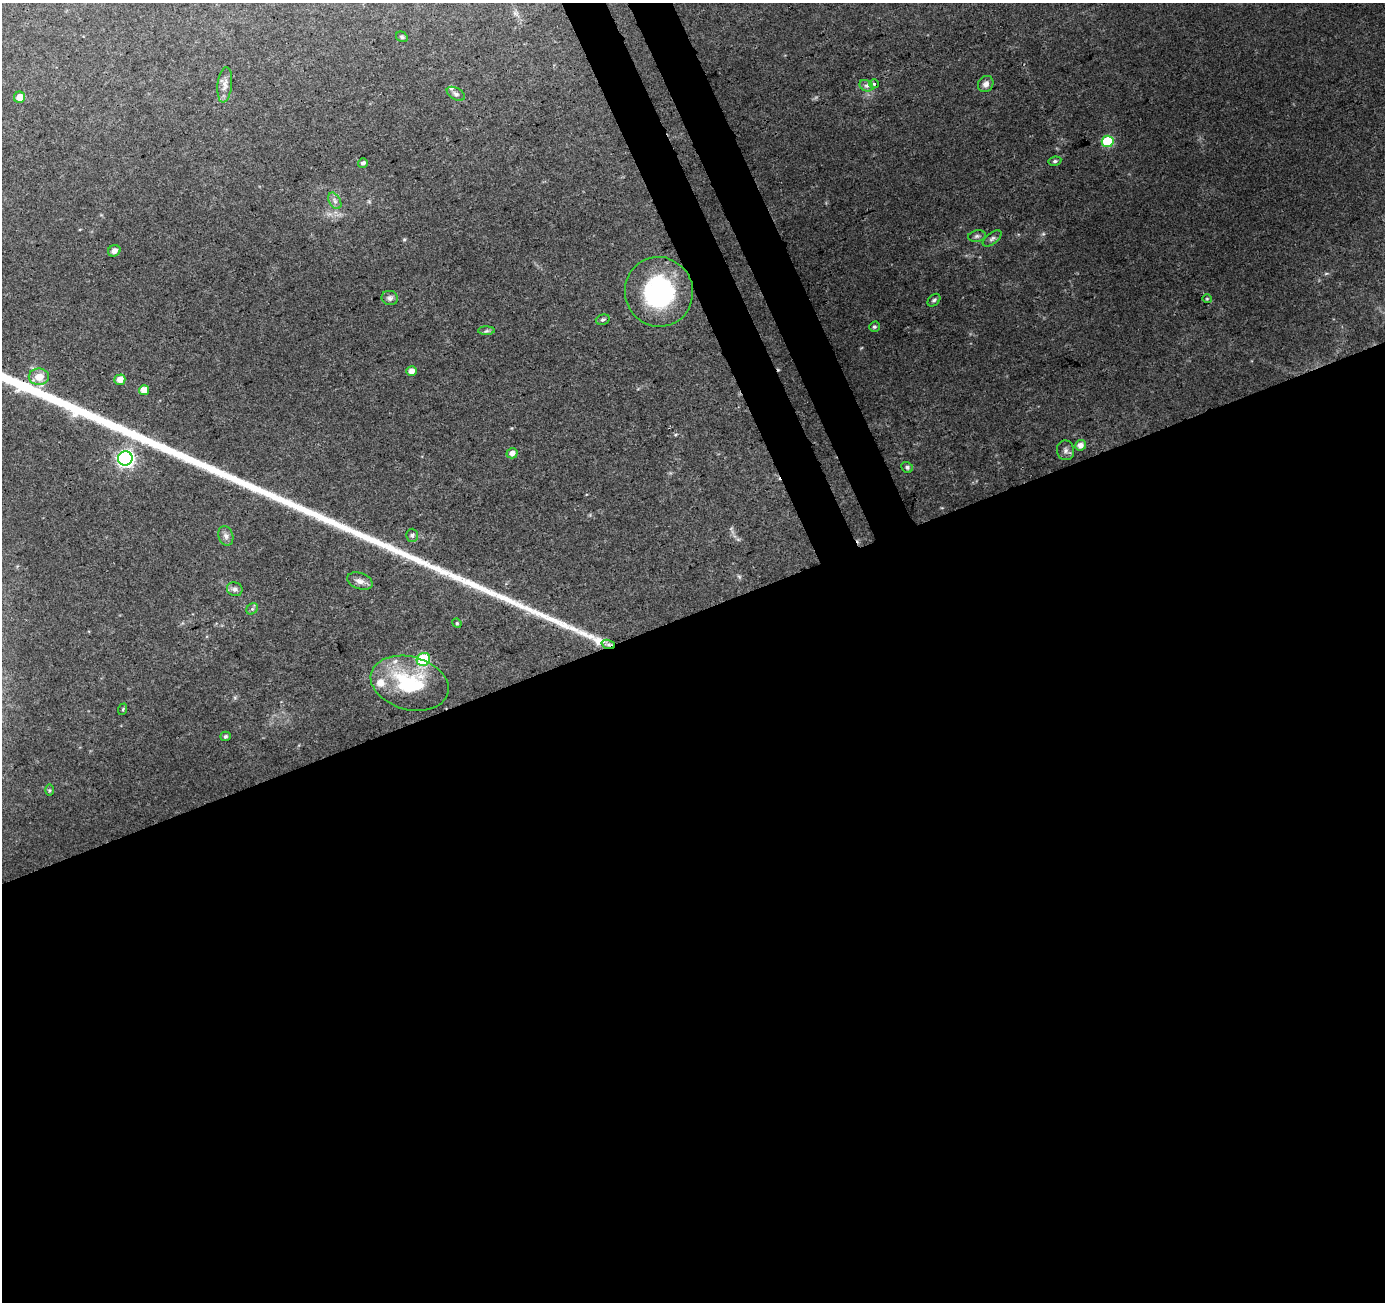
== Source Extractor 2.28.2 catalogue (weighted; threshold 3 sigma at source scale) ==
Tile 15 of 4 x 4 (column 3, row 4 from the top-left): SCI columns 2822-4204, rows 107-1406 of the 5646 x 5464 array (HDU 1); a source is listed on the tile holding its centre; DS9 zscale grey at full resolution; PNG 1387 x 1304 px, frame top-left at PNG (2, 3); each listed source drawn as its Kron ellipse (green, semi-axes under 4 px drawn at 4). Shown black and unused: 56% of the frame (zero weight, under 3 of 4 exposures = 5% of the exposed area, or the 3 px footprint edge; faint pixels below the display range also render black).
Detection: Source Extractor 2.28.2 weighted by HDU 2 'WHT'; one run over the whole footprint, this tile lists its part. Background 0.0723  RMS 0.0051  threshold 0.0231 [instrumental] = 3 sigma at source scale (4.5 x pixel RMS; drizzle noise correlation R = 1.50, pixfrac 1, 0.0396/0.0396 arcsec/px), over >= 5 px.
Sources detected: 44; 2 inside a brighter listed object's ellipse — not listed separately; the other 42 listed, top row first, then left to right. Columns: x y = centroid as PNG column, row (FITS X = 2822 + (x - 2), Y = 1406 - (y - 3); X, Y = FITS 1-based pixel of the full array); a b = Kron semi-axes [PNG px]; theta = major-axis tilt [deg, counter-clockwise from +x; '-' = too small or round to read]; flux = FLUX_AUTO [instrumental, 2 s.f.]
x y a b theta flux
402 37 6 5 - 0.91
874 84 5 4 - 1.1
986 84 8 7 - 2.5
225 85 18 7 83 3.3
866 86 7 5 -28 1.5
456 94 10 6 -29 1.6
19 97 5 5 - 4.8
1108 141 6 6 - 31
1055 161 6 4 10 0.99
363 163 5 4 - 1.2
335 201 9 5 -60 1.7
977 236 9 5 10 1.4
992 238 11 5 37 1.5
114 251 6 5 - 2.7
659 292 35 34 - 61
390 298 8 7 - 1.9
1207 299 5 4 - 0.59
934 300 7 5 43 1.1
603 320 7 5 15 0.92
874 327 5 5 - 1
486 331 8 4 1 1
412 371 5 5 - 3.6
39 377 10 8 0 6.6
120 380 5 5 - 4.9
144 390 5 5 - 5.7
1081 445 6 5 - 3.7
1065 450 10 8 -81 2.1
512 453 5 5 - 3.2
125 458 7 7 - 170
907 467 6 5 - 1.1
412 535 6 6 - 1.2
226 536 10 7 -72 2.2
360 581 13 8 -19 3
235 589 8 7 - 2.1
252 609 6 5 - 1
457 623 5 4 - 0.66
608 644 7 4 -19 1.3
423 659 7 6 - 33
410 683 40 26 -15 39
123 709 6 3 72 0.53
225 736 5 4 - 0.83
49 790 5 4 - 0.65
Overlapping masked pixels (flux is a lower limit): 1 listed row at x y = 608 644